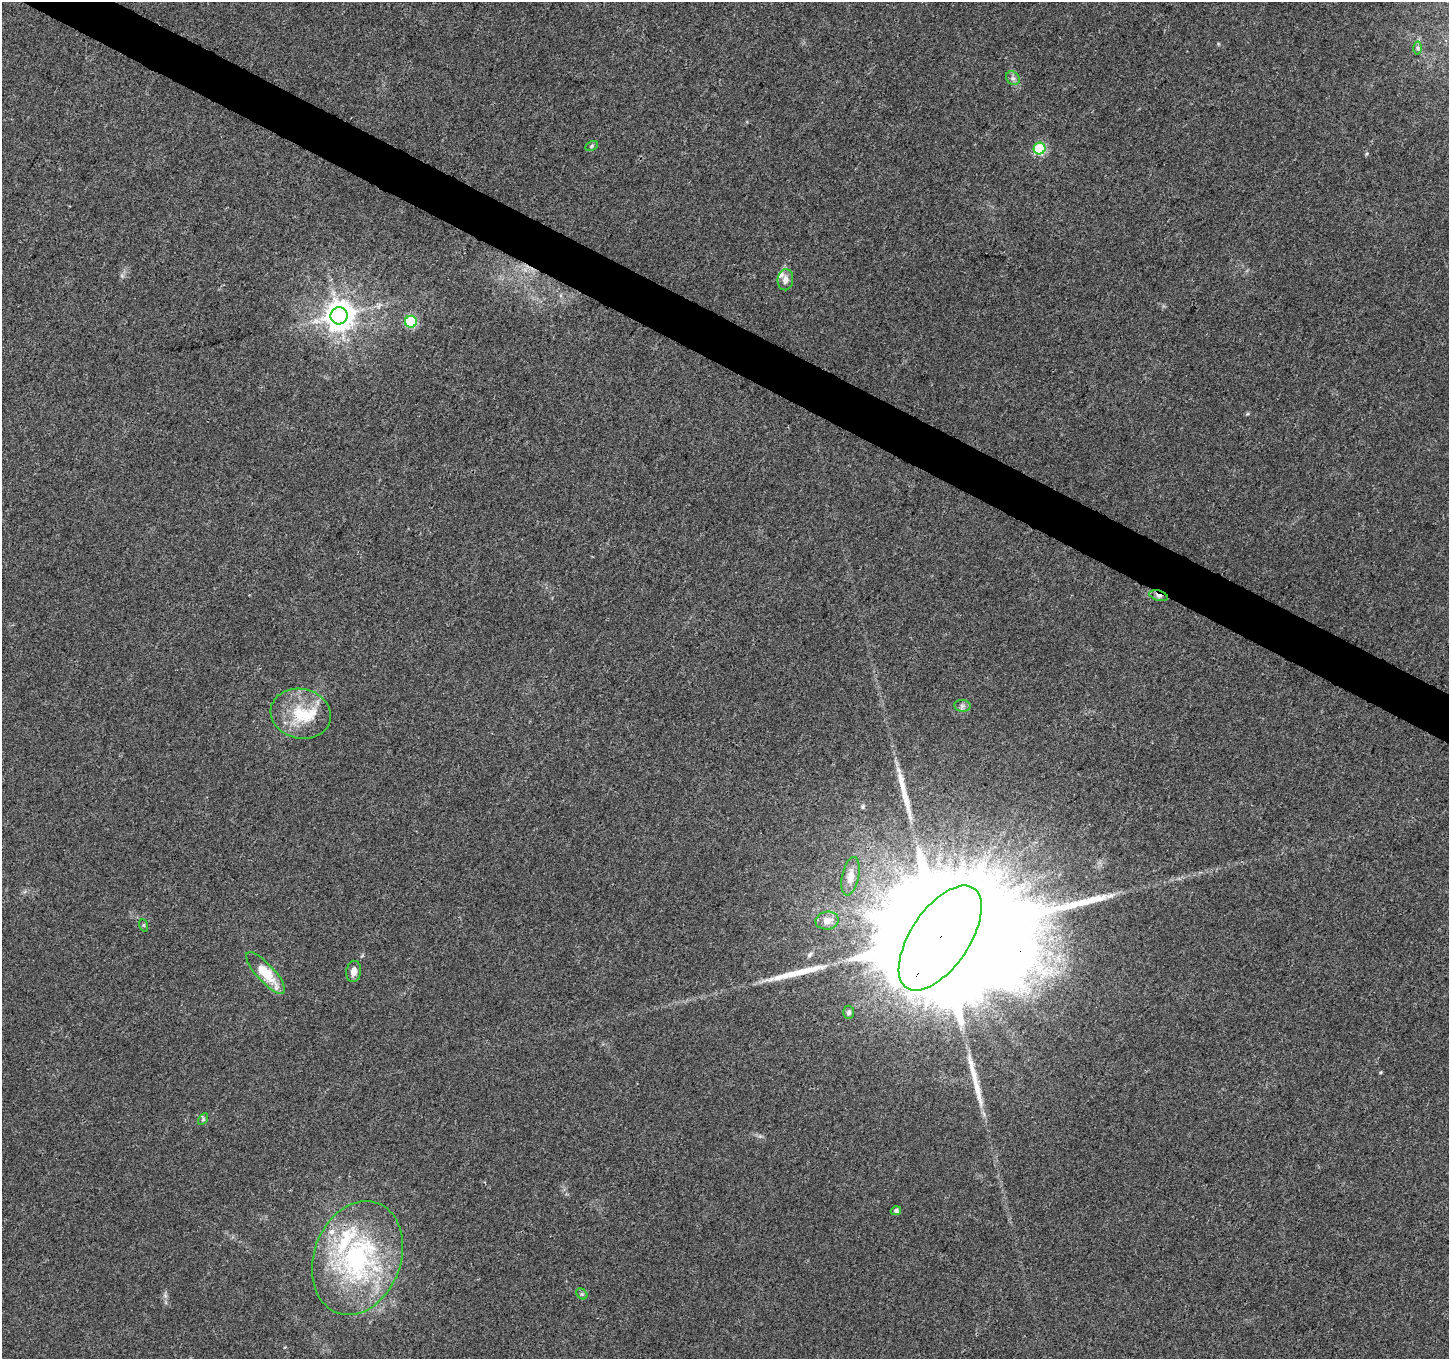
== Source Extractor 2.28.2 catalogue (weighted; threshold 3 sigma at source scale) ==
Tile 11 of 4 x 4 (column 3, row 3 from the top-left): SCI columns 2897-4343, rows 1555-2911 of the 5799 x 5887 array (HDU 1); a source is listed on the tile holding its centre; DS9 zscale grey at full resolution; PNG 1451 x 1361 px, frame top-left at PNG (2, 2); each listed source drawn as its Kron ellipse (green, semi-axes under 4 px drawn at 4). Shown black and unused: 3% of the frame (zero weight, under 3 of 4 exposures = <1% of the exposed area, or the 3 px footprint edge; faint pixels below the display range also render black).
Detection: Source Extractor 2.28.2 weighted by HDU 2 'WHT'; one run over the whole footprint, this tile lists its part. Background 0.0214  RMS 0.0028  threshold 0.0128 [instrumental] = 3 sigma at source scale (4.5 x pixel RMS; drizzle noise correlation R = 1.50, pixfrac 1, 0.0396/0.0396 arcsec/px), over >= 5 px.
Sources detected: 28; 3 long thin detections or spike segments (spike, bleed or trail) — neither listed nor drawn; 4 inside a brighter listed object's ellipse — not listed separately; the other 21 listed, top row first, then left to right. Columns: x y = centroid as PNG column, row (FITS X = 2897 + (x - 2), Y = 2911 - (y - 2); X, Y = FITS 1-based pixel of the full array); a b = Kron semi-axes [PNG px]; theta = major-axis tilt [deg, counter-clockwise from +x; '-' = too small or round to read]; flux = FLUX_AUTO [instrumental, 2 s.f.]
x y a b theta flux
1418 48 6 4 -89 0.5
1013 78 7 6 - 0.92
592 146 6 4 29 0.43
1040 148 6 6 - 26
785 280 10 8 83 1.9
339 316 8 8 - 450
411 322 6 6 - 27
1159 596 9 5 -17 1.2
962 706 8 6 -7 0.8
301 714 30 25 -12 12
850 876 20 8 78 2.4
827 921 11 9 9 2.3
143 925 6 4 -71 0.35
940 938 60 29 56 36000
354 971 11 7 82 1.8
265 973 27 9 -48 9.7
849 1012 6 5 - 0.81
203 1119 6 4 58 0.43
896 1211 5 4 - 0.66
357 1258 58 43 69 57
582 1294 6 5 - 0.47
Overlapping masked pixels (flux is a lower limit): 2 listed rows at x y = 1159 596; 940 938